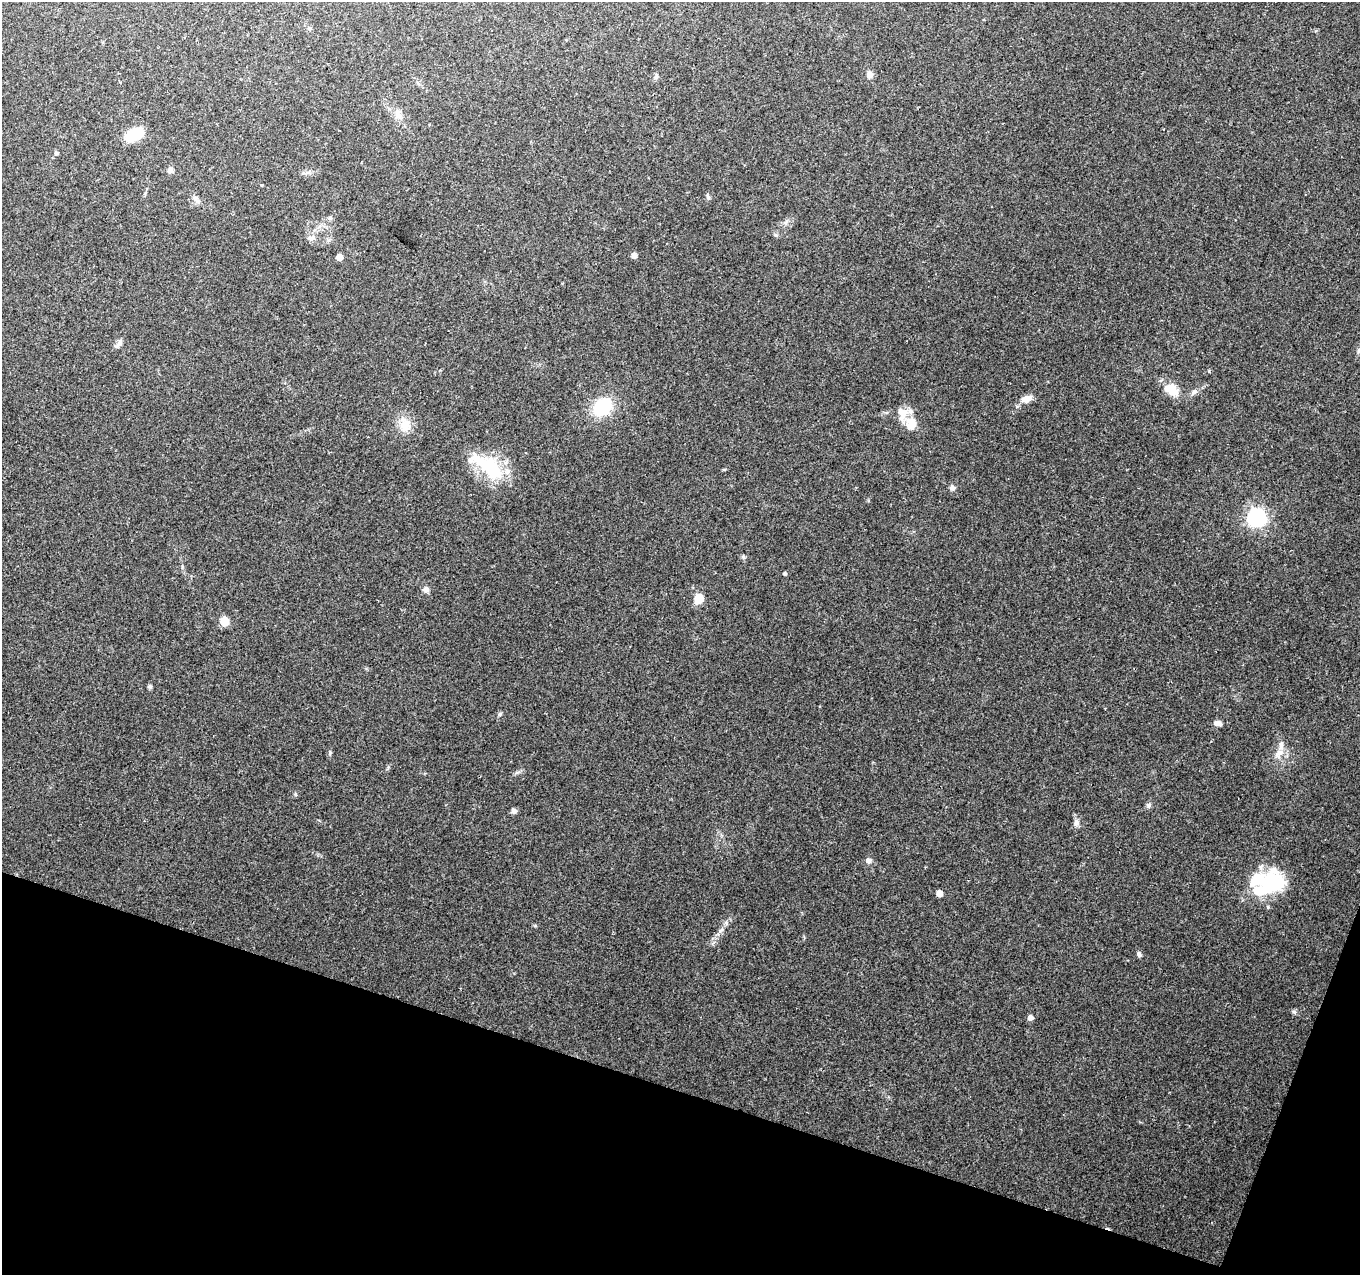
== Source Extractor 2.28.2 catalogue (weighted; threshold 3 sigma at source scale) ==
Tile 15 of 4 x 4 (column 3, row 4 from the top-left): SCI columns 2715-4072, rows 217-1489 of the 5438 x 5590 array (HDU 1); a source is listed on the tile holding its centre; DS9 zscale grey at full resolution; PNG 1362 x 1277 px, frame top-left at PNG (2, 2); no overlay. Shown black and unused: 16% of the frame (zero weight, under 2 of 3 exposures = <1% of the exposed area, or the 3 px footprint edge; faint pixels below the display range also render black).
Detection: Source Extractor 2.28.2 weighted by HDU 2 'WHT'; one run over the whole footprint, this tile lists its part. Background 0.131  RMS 0.0071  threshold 0.0318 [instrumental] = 3 sigma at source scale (4.5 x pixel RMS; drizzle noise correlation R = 1.50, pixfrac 1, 0.0396/0.0396 arcsec/px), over >= 5 px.
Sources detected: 49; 3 inside a brighter object's white glare — not listed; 2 inside a brighter listed object's ellipse — not listed separately; the other 44 listed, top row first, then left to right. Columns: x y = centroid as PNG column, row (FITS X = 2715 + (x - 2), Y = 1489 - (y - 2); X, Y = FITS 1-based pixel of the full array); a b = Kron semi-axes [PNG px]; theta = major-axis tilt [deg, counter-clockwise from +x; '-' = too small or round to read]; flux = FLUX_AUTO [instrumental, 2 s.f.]
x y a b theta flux
869 75 8 8 - 3.4
656 76 7 4 55 1.3
398 115 15 8 -66 5.2
134 135 19 10 30 22
56 153 5 5 - 1
170 170 8 8 - 2.3
708 197 7 5 89 1.5
195 198 9 7 -65 2.9
330 218 6 5 - 1.2
786 222 7 4 20 1.6
311 238 11 7 19 3.1
634 256 5 5 - 3.9
339 257 5 5 - 6.6
119 343 13 5 55 2.6
1359 351 7 5 74 1.5
1172 390 16 11 -35 14
1194 392 12 6 45 2.8
1027 399 15 8 20 6
602 407 20 16 39 31
911 424 16 14 -87 13
405 425 20 15 -75 11
488 467 38 20 -16 36
953 488 7 7 - 2.4
1256 518 7 7 - 280
743 557 6 5 - 1.3
784 573 5 4 - 0.95
426 589 9 8 - 2.6
698 599 6 5 - 27
224 621 6 5 - 23
149 686 6 5 - 1.2
500 714 6 4 71 1.1
1218 723 9 6 -14 3
330 753 7 4 66 1.1
1279 753 15 8 55 5.9
1149 805 8 6 52 1.8
514 811 6 5 - 2.9
1076 822 10 6 -81 2.8
868 861 7 6 - 3
1272 882 31 29 -12 44
939 893 5 4 - 7.1
726 923 7 4 -73 1.3
1139 954 6 5 - 1.8
1294 1012 7 5 -43 1.4
1030 1018 5 5 - 3.3
Isophote crosses this tile's border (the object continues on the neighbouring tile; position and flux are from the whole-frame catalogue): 1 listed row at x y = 1359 351
Unlisted compact peaks at least as high as the median listed source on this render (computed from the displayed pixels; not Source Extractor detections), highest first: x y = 1209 371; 295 794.